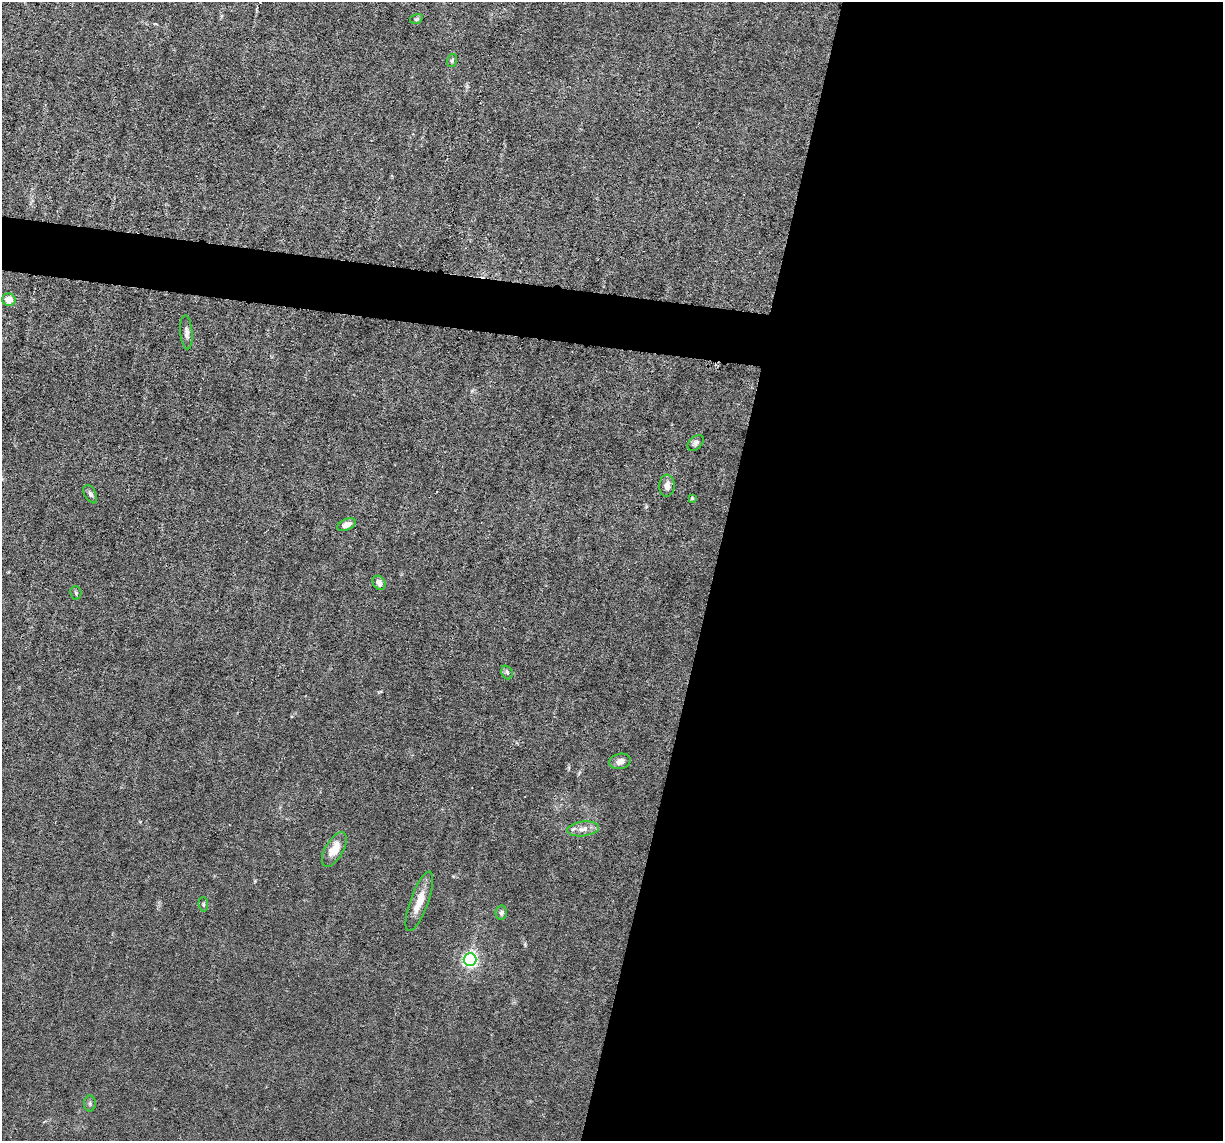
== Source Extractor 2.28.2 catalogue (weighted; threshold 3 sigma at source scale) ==
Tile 12 of 4 x 4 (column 4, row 3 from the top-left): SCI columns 3663-4883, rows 1375-2513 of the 4883 x 4908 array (HDU 1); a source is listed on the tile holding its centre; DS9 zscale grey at full resolution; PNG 1225 x 1143 px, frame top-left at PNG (2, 2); each listed source drawn as its Kron ellipse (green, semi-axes under 4 px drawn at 4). Shown black and unused: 45% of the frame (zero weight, under 3 of 6 exposures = <1% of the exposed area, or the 3 px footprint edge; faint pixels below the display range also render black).
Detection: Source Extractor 2.28.2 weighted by HDU 2 'WHT'; one run over the whole footprint, this tile lists its part. Background 0.0122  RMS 0.0026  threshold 0.0108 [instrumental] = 3 sigma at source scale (4.09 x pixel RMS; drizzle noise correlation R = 1.36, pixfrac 0.8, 0.05/0.05 arcsec/px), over >= 5 px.
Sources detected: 21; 1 inside a brighter listed object's ellipse — not listed separately; the other 20 listed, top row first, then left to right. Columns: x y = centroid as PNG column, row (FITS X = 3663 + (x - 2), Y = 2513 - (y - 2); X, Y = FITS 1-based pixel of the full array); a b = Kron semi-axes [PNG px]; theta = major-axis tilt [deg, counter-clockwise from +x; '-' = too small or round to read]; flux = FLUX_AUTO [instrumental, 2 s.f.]
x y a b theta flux
416 19 6 4 17 0.43
452 60 6 5 - 0.45
9 300 7 6 - 2.9
186 332 17 6 -85 1.2
696 443 9 6 45 0.68
667 486 11 7 88 1.4
90 494 10 5 -62 0.7
692 498 3 3 - 0.27
347 525 10 5 23 1.7
379 583 8 6 -54 1.4
76 593 6 5 - 0.48
507 672 7 5 -68 0.49
620 761 11 7 11 1.4
583 829 16 7 7 1.8
334 849 19 9 60 4.2
419 901 31 9 70 4
203 904 7 4 -84 0.41
501 913 7 5 80 0.78
470 960 6 6 - 64
90 1103 8 6 -90 0.54